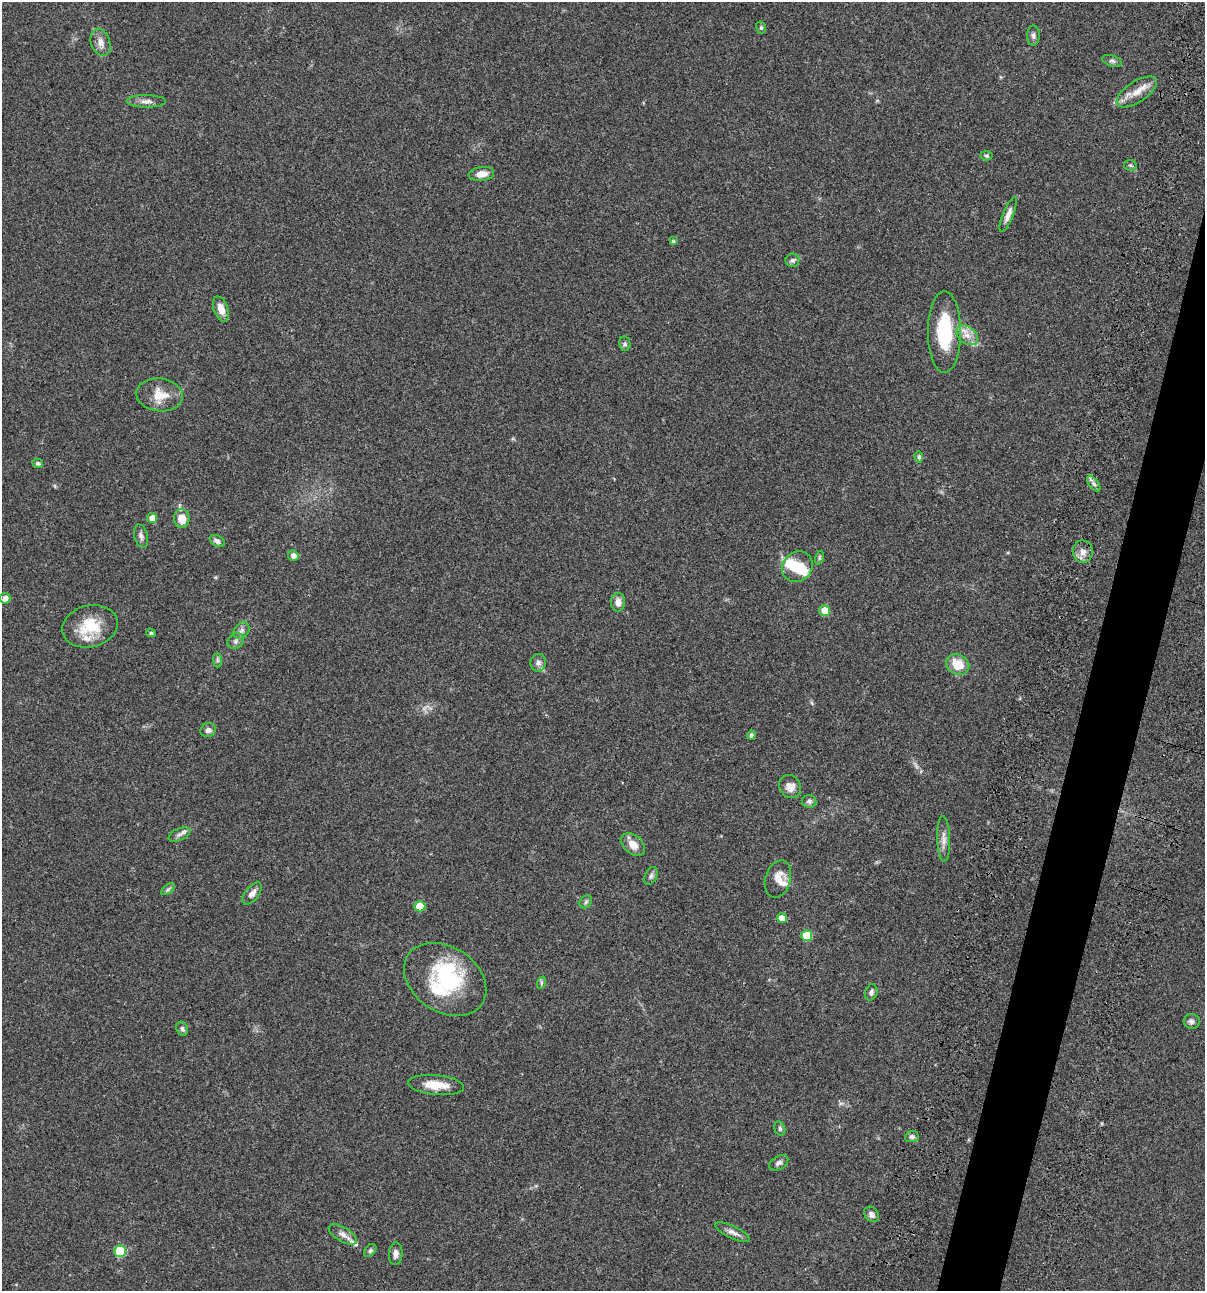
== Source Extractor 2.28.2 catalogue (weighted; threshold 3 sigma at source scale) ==
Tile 10 of 4 x 4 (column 2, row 3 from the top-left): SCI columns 1438-2640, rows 1408-2696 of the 5405 x 5390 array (HDU 1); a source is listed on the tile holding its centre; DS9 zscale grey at full resolution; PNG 1207 x 1293 px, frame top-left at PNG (2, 2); each listed source drawn as its Kron ellipse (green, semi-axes under 4 px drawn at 4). Shown black and unused: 4% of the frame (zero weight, under 3 of 4 exposures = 9% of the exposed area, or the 3 px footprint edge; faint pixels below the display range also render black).
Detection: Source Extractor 2.28.2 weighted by HDU 2 'WHT'; one run over the whole footprint, this tile lists its part. Background 0.0467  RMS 0.0052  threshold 0.0236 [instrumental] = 3 sigma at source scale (4.5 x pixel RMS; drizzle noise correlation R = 1.50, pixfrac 1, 0.05/0.05 arcsec/px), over >= 5 px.
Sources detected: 75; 3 inside a brighter object's white glare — neither listed nor drawn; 4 inside a brighter listed object's ellipse — not listed separately; the other 68 listed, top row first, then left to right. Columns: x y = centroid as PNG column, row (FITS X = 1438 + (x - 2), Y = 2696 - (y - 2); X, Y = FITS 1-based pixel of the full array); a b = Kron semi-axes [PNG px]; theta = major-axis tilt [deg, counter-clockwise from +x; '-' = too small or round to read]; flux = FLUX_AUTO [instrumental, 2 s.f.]
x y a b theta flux
761 28 6 5 - 0.85
1033 35 10 6 -90 1.5
101 42 14 9 -70 3.6
1112 61 10 5 -18 1.3
1137 92 23 10 33 6.7
146 101 20 6 0 2.8
986 156 6 4 -3 0.75
1130 165 6 5 - 0.84
481 174 13 7 9 5.1
1008 215 19 5 68 3
673 241 4 4 - 0.83
792 260 7 6 - 1.3
221 309 13 7 -71 4.6
944 332 41 16 -90 28
967 335 12 8 -37 4.1
625 344 7 5 -79 0.99
160 395 23 16 -7 9.3
919 457 5 4 - 0.96
38 463 5 4 - 1.1
1094 484 9 4 -54 1.4
152 518 5 5 - 4.1
182 518 9 7 -86 6.8
141 536 12 6 -74 1.9
217 541 8 5 -30 2
1083 552 11 10 - 3.7
293 556 5 5 - 2.3
819 558 7 4 72 0.8
797 567 16 14 44 10
5 598 5 5 - 3.1
618 602 9 7 88 3.1
825 610 5 5 - 9.3
90 626 28 21 13 17
241 631 9 7 51 1.9
151 633 5 3 - 0.93
236 641 9 7 38 1.7
217 660 7 4 -89 0.98
538 663 9 8 - 1.8
958 664 12 10 -30 9.7
208 730 8 7 - 1.8
751 735 4 4 - 1.4
790 787 12 10 -51 4
809 801 7 6 - 1.4
180 834 11 6 24 1.9
944 839 23 6 -88 3.4
633 844 14 9 -39 5.2
651 876 9 6 67 1.4
778 879 19 12 74 6.1
168 889 8 4 37 1
252 893 13 6 51 2.9
586 902 7 5 47 0.96
420 906 5 5 - 12
782 918 5 5 - 5.2
807 936 5 5 - 15
445 979 44 32 -34 42
541 983 6 4 72 0.82
871 992 8 6 71 1.6
1192 1021 8 7 - 1.7
182 1029 7 5 -66 1.1
436 1085 28 9 -5 8.3
780 1129 7 5 -74 1
912 1137 7 5 8 1.4
779 1163 10 6 29 1.6
872 1214 8 6 -50 2.2
733 1232 19 6 -26 2.7
343 1234 16 7 -30 2.9
120 1251 6 5 - 22
370 1251 7 5 49 1
396 1254 11 7 83 2.3